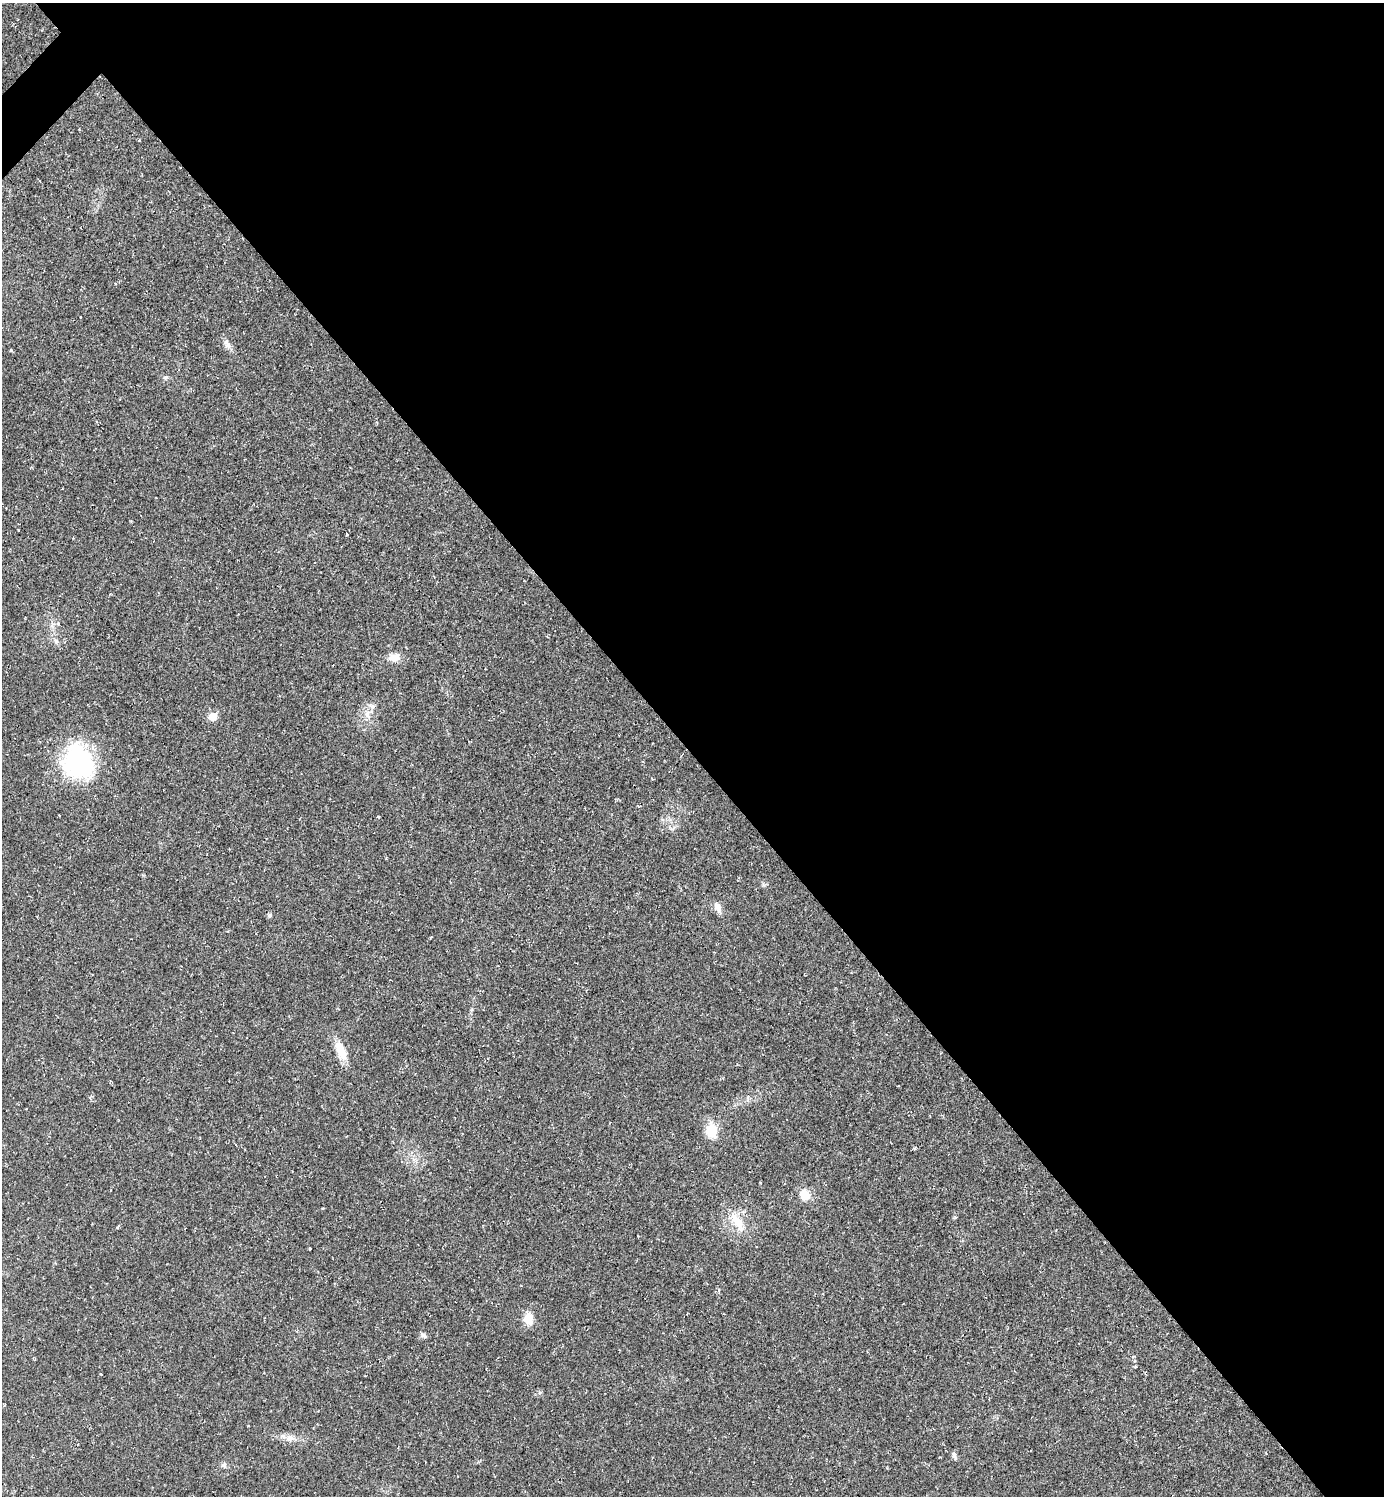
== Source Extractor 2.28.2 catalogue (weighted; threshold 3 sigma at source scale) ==
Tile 8 of 4 x 4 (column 4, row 2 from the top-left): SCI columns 4300-5681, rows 2990-4483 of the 5977 x 5977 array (HDU 1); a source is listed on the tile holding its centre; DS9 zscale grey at full resolution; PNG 1386 x 1498 px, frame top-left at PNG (2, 3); no overlay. Shown black and unused: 51% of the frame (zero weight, under 2 of 3 exposures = <1% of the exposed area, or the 3 px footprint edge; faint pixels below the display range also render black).
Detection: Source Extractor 2.28.2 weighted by HDU 2 'WHT'; one run over the whole footprint, this tile lists its part. Background 0.0318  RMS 0.0063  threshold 0.0283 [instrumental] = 3 sigma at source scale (4.5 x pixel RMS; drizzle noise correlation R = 1.50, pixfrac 1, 0.05/0.05 arcsec/px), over >= 5 px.
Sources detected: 28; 2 cosmic-ray / hot-pixel residue — not listed; the other 26 listed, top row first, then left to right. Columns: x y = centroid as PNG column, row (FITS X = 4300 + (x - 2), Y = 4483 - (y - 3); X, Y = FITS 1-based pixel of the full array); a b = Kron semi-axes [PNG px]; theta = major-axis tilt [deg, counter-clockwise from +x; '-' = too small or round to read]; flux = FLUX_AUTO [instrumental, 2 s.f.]
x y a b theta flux
227 344 13 7 -57 3.3
11 350 4 4 - 0.68
165 377 6 5 - 1.2
347 534 4 3 - 5
58 624 4 4 - 2.5
56 641 7 6 - 1.5
394 657 14 9 12 5.7
373 706 7 6 - 1.8
368 715 13 6 -66 3.6
212 717 6 6 - 11
78 762 36 29 -66 82
378 816 4 2 - 0.54
718 907 15 8 -66 4
269 915 7 5 42 1.1
341 1050 28 11 -64 10
712 1131 12 10 88 15
804 1195 11 10 - 9.1
737 1221 30 12 -56 12
903 1304 3 2 - 0.37
528 1319 12 9 -77 8.8
423 1335 10 5 -36 1.6
1135 1367 4 3 - 0.58
4 1405 3 2 - 0.84
290 1438 14 8 11 4.3
954 1455 10 5 -67 1.8
224 1465 7 7 - 1.8
Unlisted compact peaks at least as high as the median listed source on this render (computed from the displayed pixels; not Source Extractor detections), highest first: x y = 764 885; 955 1217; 310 1248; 674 827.